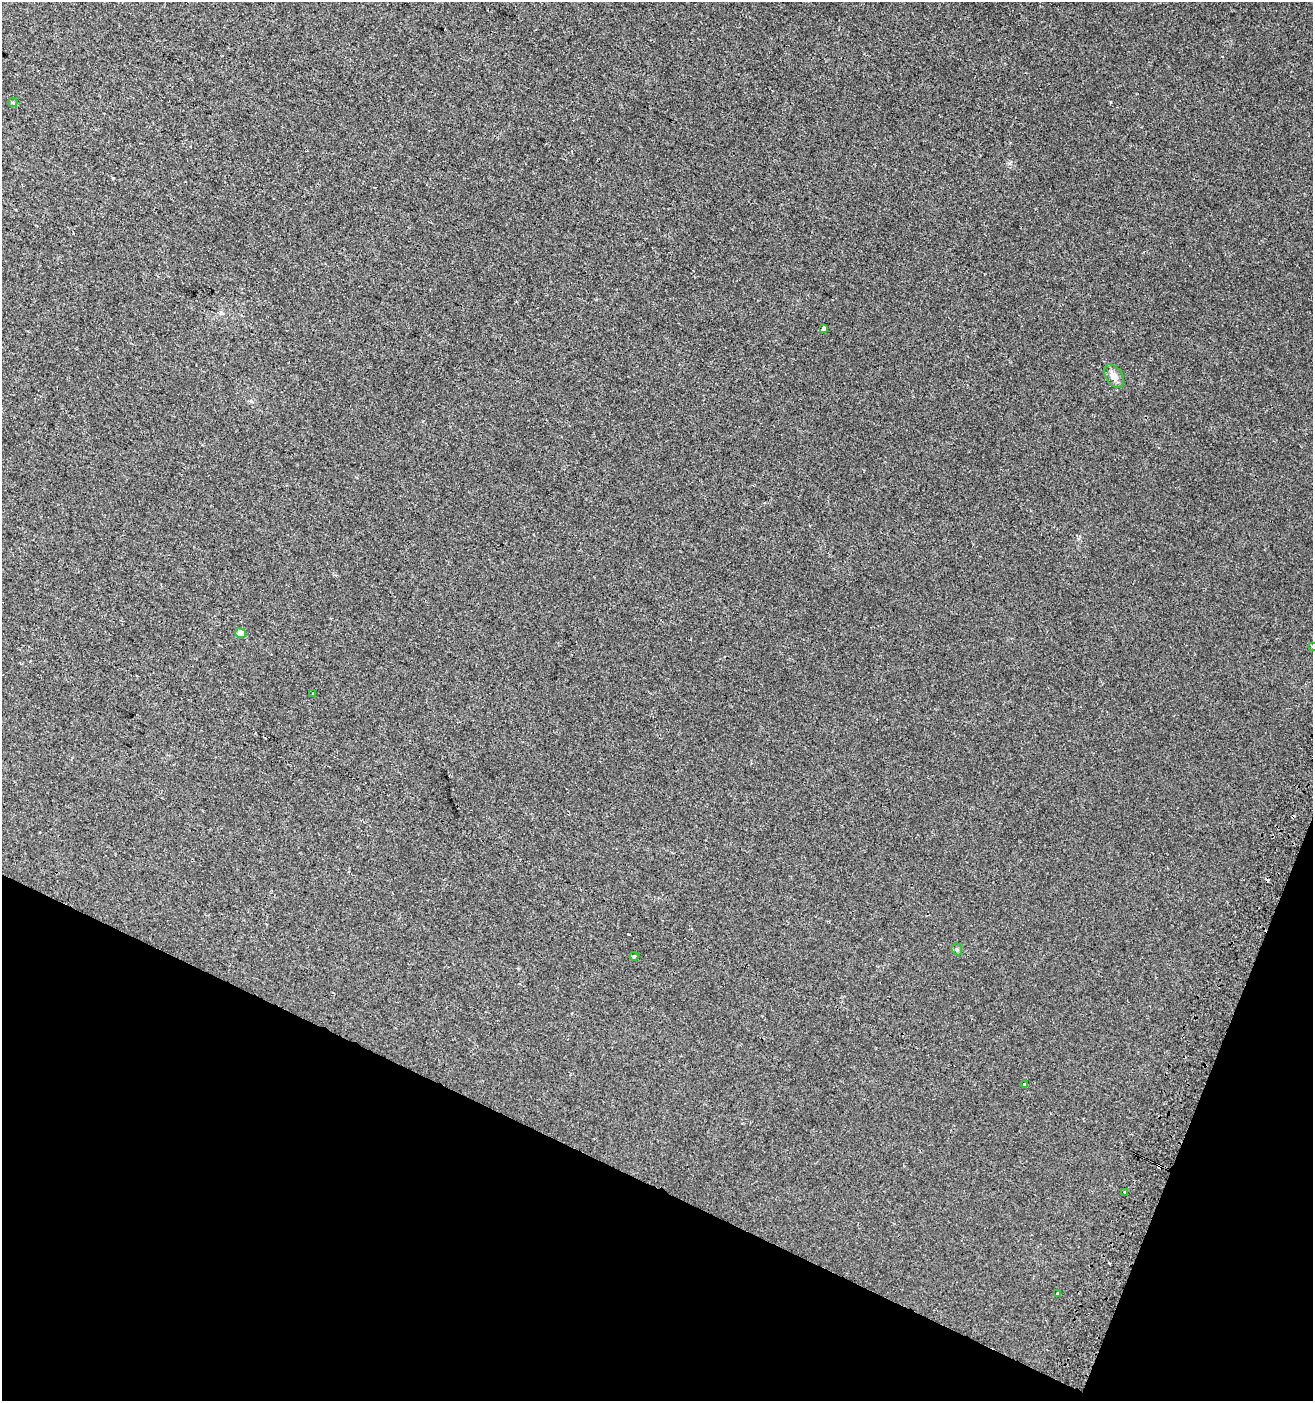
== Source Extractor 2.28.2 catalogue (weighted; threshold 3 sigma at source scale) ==
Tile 15 of 4 x 4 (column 3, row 4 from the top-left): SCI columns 2935-4245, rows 17-1415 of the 5803 x 5636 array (HDU 1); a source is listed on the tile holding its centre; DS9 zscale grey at full resolution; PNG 1315 x 1403 px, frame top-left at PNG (2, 2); each listed source drawn as its Kron ellipse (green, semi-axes under 4 px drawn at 4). Shown black and unused: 20% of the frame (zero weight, under 2 of 3 exposures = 2% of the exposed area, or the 3 px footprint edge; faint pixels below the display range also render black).
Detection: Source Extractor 2.28.2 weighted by HDU 2 'WHT'; one run over the whole footprint, this tile lists its part. Background 0.00316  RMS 0.0037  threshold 0.0167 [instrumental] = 3 sigma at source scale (4.5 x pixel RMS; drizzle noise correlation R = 1.50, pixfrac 1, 0.0396/0.0396 arcsec/px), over >= 5 px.
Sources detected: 15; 4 cosmic-ray / hot-pixel residue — neither listed nor drawn; the other 11 listed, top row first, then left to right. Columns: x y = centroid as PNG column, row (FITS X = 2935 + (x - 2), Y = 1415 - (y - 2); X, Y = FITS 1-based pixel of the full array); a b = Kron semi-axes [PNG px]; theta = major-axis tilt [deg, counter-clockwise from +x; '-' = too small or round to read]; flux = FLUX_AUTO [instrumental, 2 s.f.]
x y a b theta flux
13 102 4 4 - 0.47
823 328 4 3 - 4.8
1114 376 13 8 -56 2.8
241 633 5 5 - 2.6
1312 646 4 3 - 0.63
313 693 3 3 - 0.96
957 949 6 5 - 0.63
634 956 4 4 - 0.84
1025 1085 3 3 - 6.4
1125 1192 3 3 - 1.6
1057 1294 3 3 - 1.2
Isophote crosses this tile's border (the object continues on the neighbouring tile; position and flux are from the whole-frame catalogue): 1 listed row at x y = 1312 646